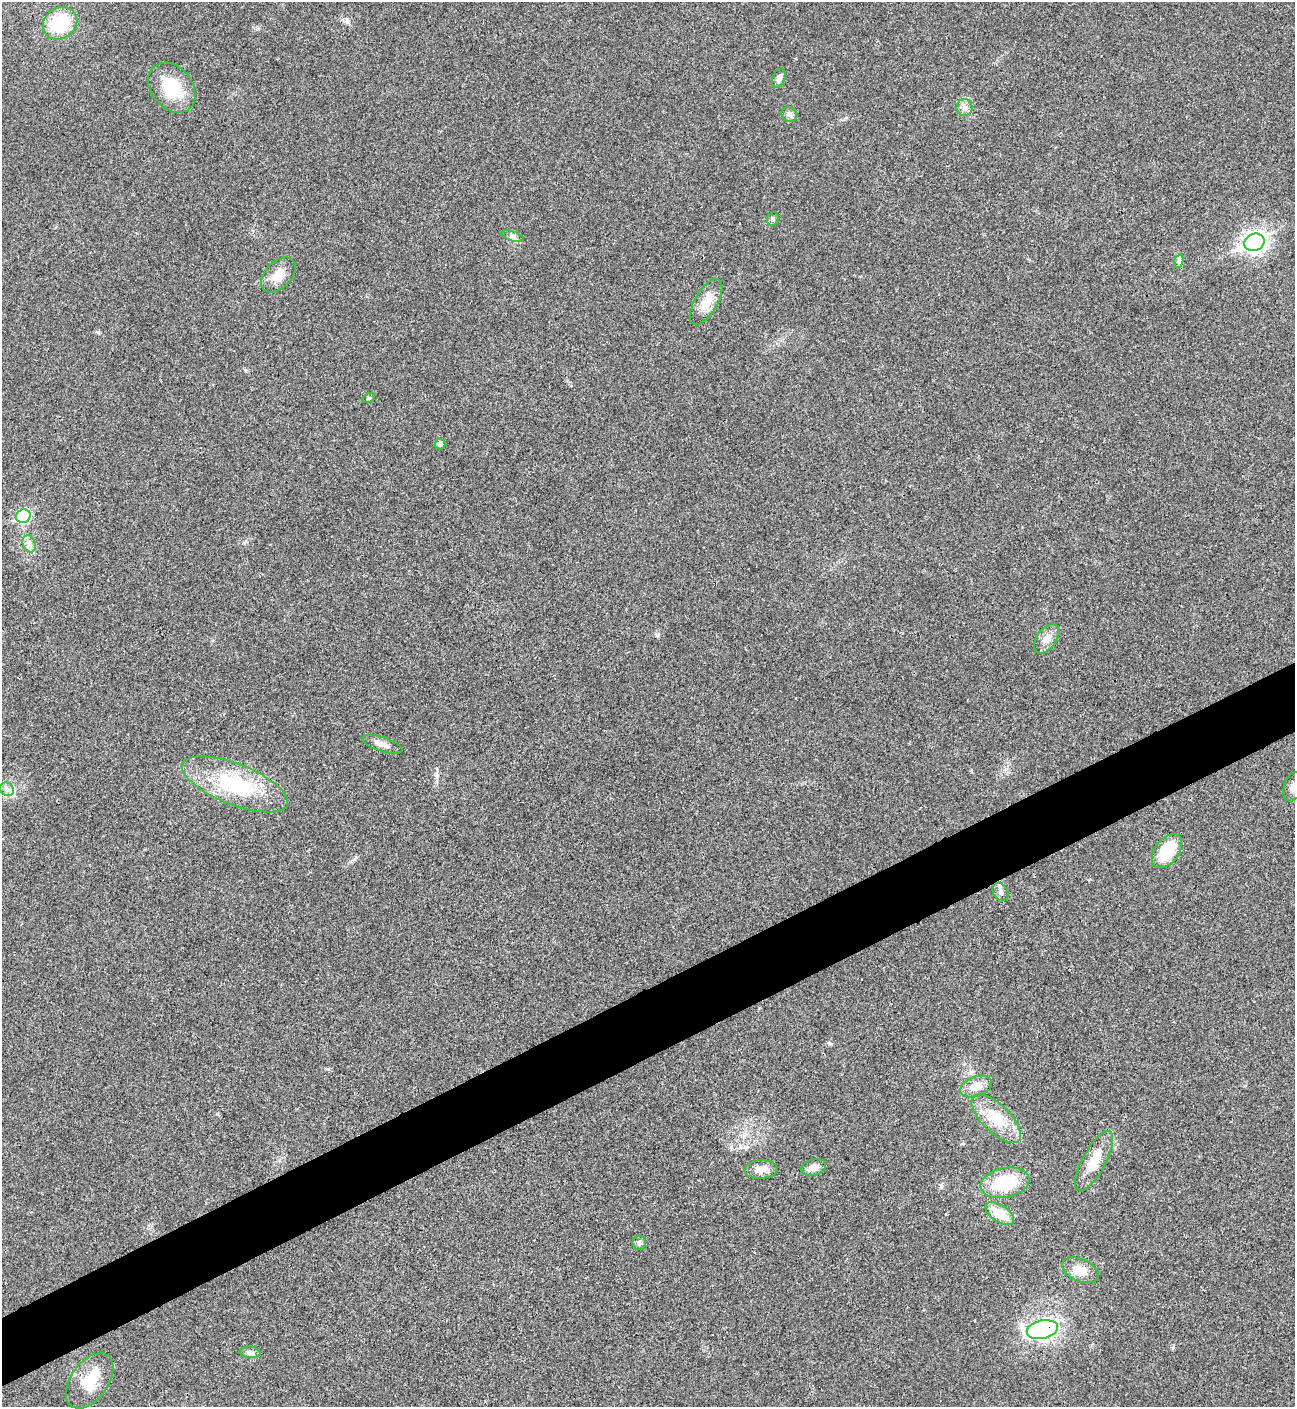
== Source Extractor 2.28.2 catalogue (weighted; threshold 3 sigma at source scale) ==
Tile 7 of 4 x 4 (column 3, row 2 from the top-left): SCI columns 2876-4168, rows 2814-4218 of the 5618 x 5630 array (HDU 1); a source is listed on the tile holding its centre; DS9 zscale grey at full resolution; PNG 1297 x 1409 px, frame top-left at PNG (2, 2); each listed source drawn as its Kron ellipse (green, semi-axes under 4 px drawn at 4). Shown black and unused: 5% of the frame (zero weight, under 3 of 4 exposures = <1% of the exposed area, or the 3 px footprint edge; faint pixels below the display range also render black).
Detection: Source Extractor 2.28.2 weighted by HDU 2 'WHT'; one run over the whole footprint, this tile lists its part. Background 0.0196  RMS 0.0055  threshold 0.0249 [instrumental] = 3 sigma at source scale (4.5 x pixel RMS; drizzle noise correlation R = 1.50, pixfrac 1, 0.05/0.05 arcsec/px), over >= 5 px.
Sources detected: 34; all 34 listed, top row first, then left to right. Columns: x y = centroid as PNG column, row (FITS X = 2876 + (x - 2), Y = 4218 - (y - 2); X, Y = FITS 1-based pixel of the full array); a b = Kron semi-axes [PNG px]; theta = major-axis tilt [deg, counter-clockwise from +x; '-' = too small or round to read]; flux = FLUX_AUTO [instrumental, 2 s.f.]
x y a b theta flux
60 23 18 15 34 28
779 78 10 6 66 2.3
172 88 27 20 -51 21
964 108 8 8 - 2.5
789 114 8 7 - 1.7
773 219 7 5 69 1
513 236 12 4 -19 1.6
1254 242 10 8 23 290
1179 261 7 4 72 1.3
278 275 21 13 45 8.2
706 302 26 11 60 8.9
369 398 6 4 26 0.79
440 444 5 5 - 2.1
23 516 7 6 - 59
29 544 9 6 -70 2.3
1047 639 17 9 54 4.5
382 744 21 7 -18 3.8
235 784 56 20 -21 45
1293 787 15 9 70 3.8
7 789 7 6 - 2
1167 851 19 12 53 18
1001 892 10 7 -58 2.2
976 1087 16 10 20 6.7
996 1119 31 14 -44 15
1094 1161 33 11 61 13
814 1168 12 8 16 4.4
761 1169 16 9 2 4.9
1005 1183 25 15 12 26
1000 1214 16 8 -34 12
639 1243 7 6 - 1.6
1080 1270 19 11 -24 8.1
1042 1330 16 9 12 100
250 1352 10 5 -5 1.7
90 1381 31 18 54 15
Overlapping masked pixels (flux is a lower limit): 1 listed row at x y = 1042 1330
Isophote crosses this tile's border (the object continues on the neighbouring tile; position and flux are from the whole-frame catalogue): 1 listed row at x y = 1293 787
Unlisted compact peaks at least as high as the median listed source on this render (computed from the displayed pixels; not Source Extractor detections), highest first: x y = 829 1043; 1173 1347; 98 332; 245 370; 941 1186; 244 543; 347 21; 257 28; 354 859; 328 1069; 217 1114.